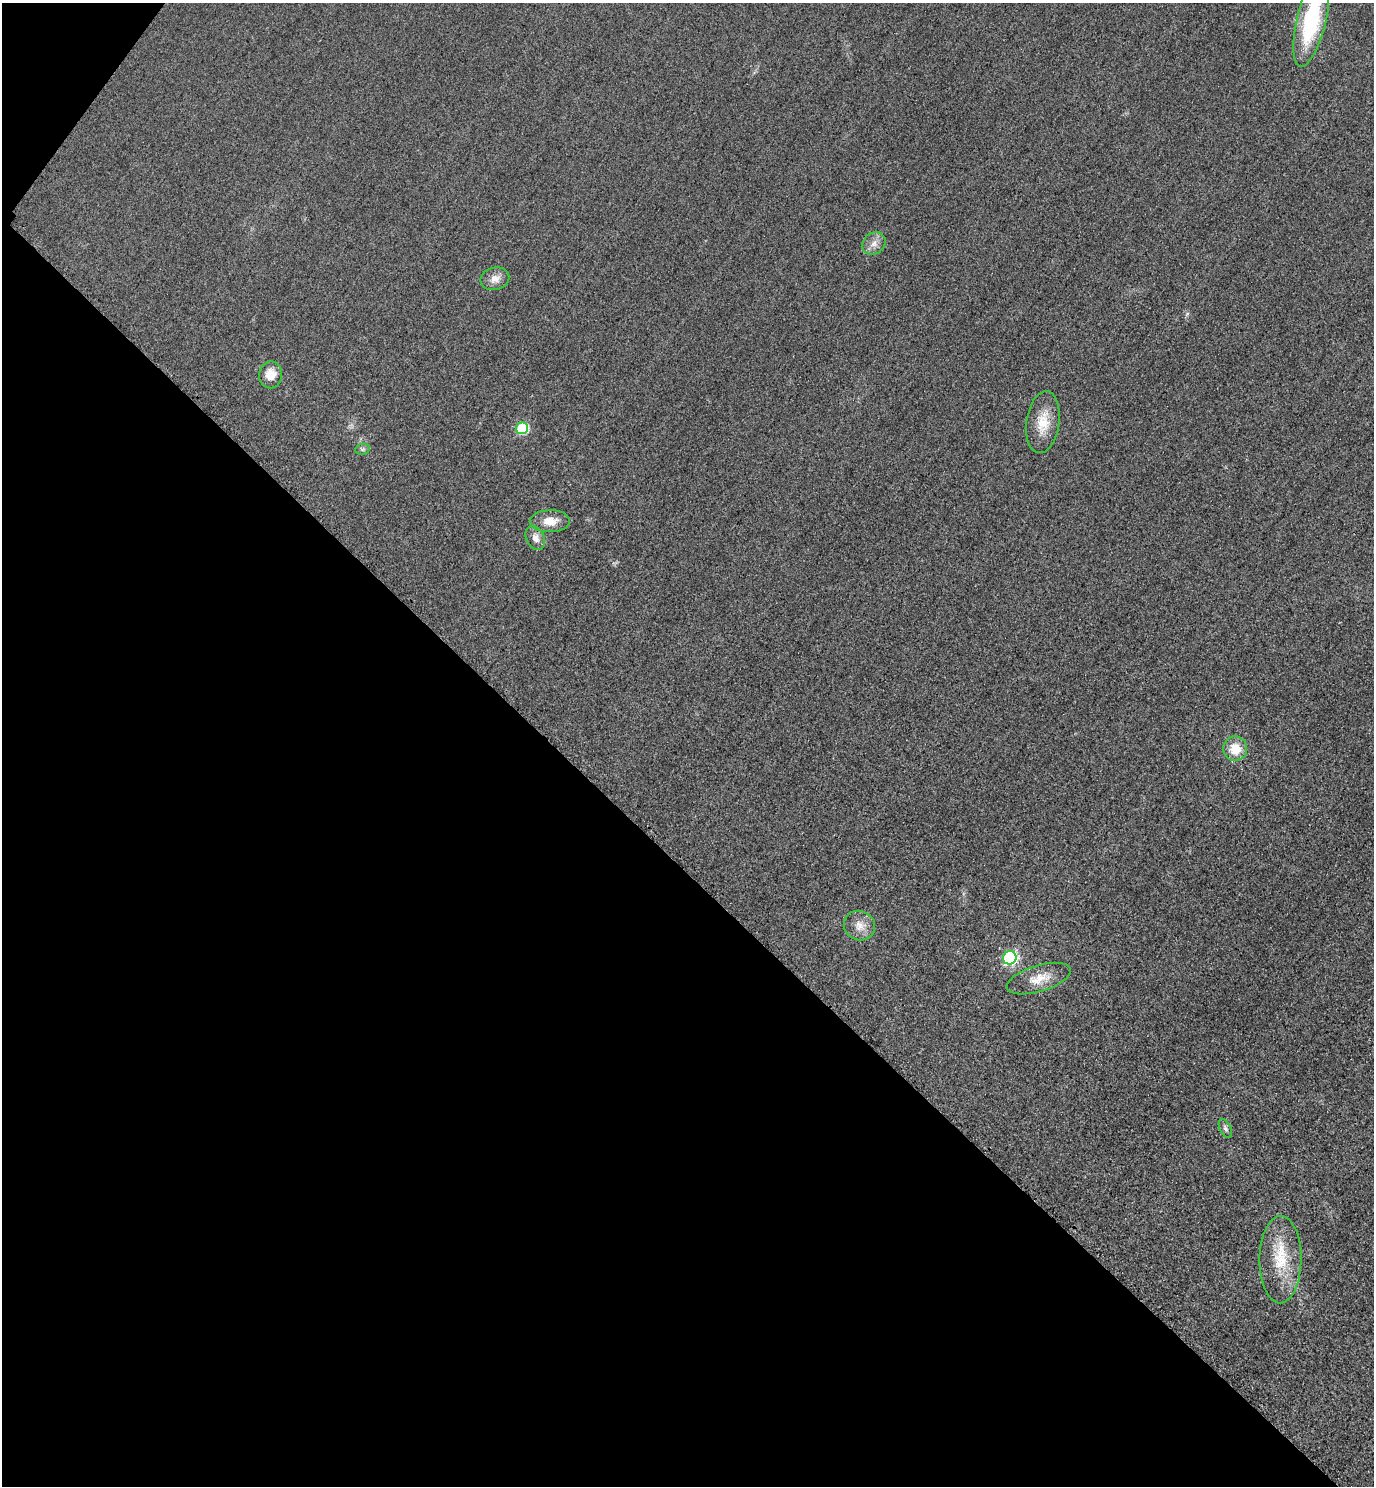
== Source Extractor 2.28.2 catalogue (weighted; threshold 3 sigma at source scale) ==
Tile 9 of 4 x 4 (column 1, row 3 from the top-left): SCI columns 325-1696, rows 1514-2997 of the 5996 x 5993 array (HDU 1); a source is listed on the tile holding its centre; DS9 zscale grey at full resolution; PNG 1376 x 1488 px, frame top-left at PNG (2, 3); each listed source drawn as its Kron ellipse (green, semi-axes under 4 px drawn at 4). Shown black and unused: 42% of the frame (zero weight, under 3 of 4 exposures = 3% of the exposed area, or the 3 px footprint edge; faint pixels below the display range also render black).
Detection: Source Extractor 2.28.2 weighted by HDU 2 'WHT'; one run over the whole footprint, this tile lists its part. Background 0.0511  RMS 0.017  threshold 0.0753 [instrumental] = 3 sigma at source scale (4.5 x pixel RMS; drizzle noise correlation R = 1.50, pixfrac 1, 0.05/0.05 arcsec/px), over >= 5 px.
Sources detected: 15; all 15 listed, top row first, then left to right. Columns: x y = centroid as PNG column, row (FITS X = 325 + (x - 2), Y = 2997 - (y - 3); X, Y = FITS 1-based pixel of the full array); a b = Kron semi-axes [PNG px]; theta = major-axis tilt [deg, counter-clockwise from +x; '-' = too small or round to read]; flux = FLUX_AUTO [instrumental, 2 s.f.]
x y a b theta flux
1311 20 48 14 77 170
874 243 12 10 43 13
495 279 14 11 13 14
271 375 13 11 82 24
1043 422 31 16 82 41
522 428 6 5 - 130
363 449 7 5 11 3.4
550 521 20 11 2 23
535 538 12 9 -64 12
1235 749 12 12 - 32
860 926 16 14 -28 19
1010 958 7 6 - 280
1039 979 33 13 17 30
1225 1128 10 5 -64 4.6
1280 1260 44 21 90 75
Isophote crosses this tile's border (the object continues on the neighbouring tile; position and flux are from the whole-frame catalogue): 1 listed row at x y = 1311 20